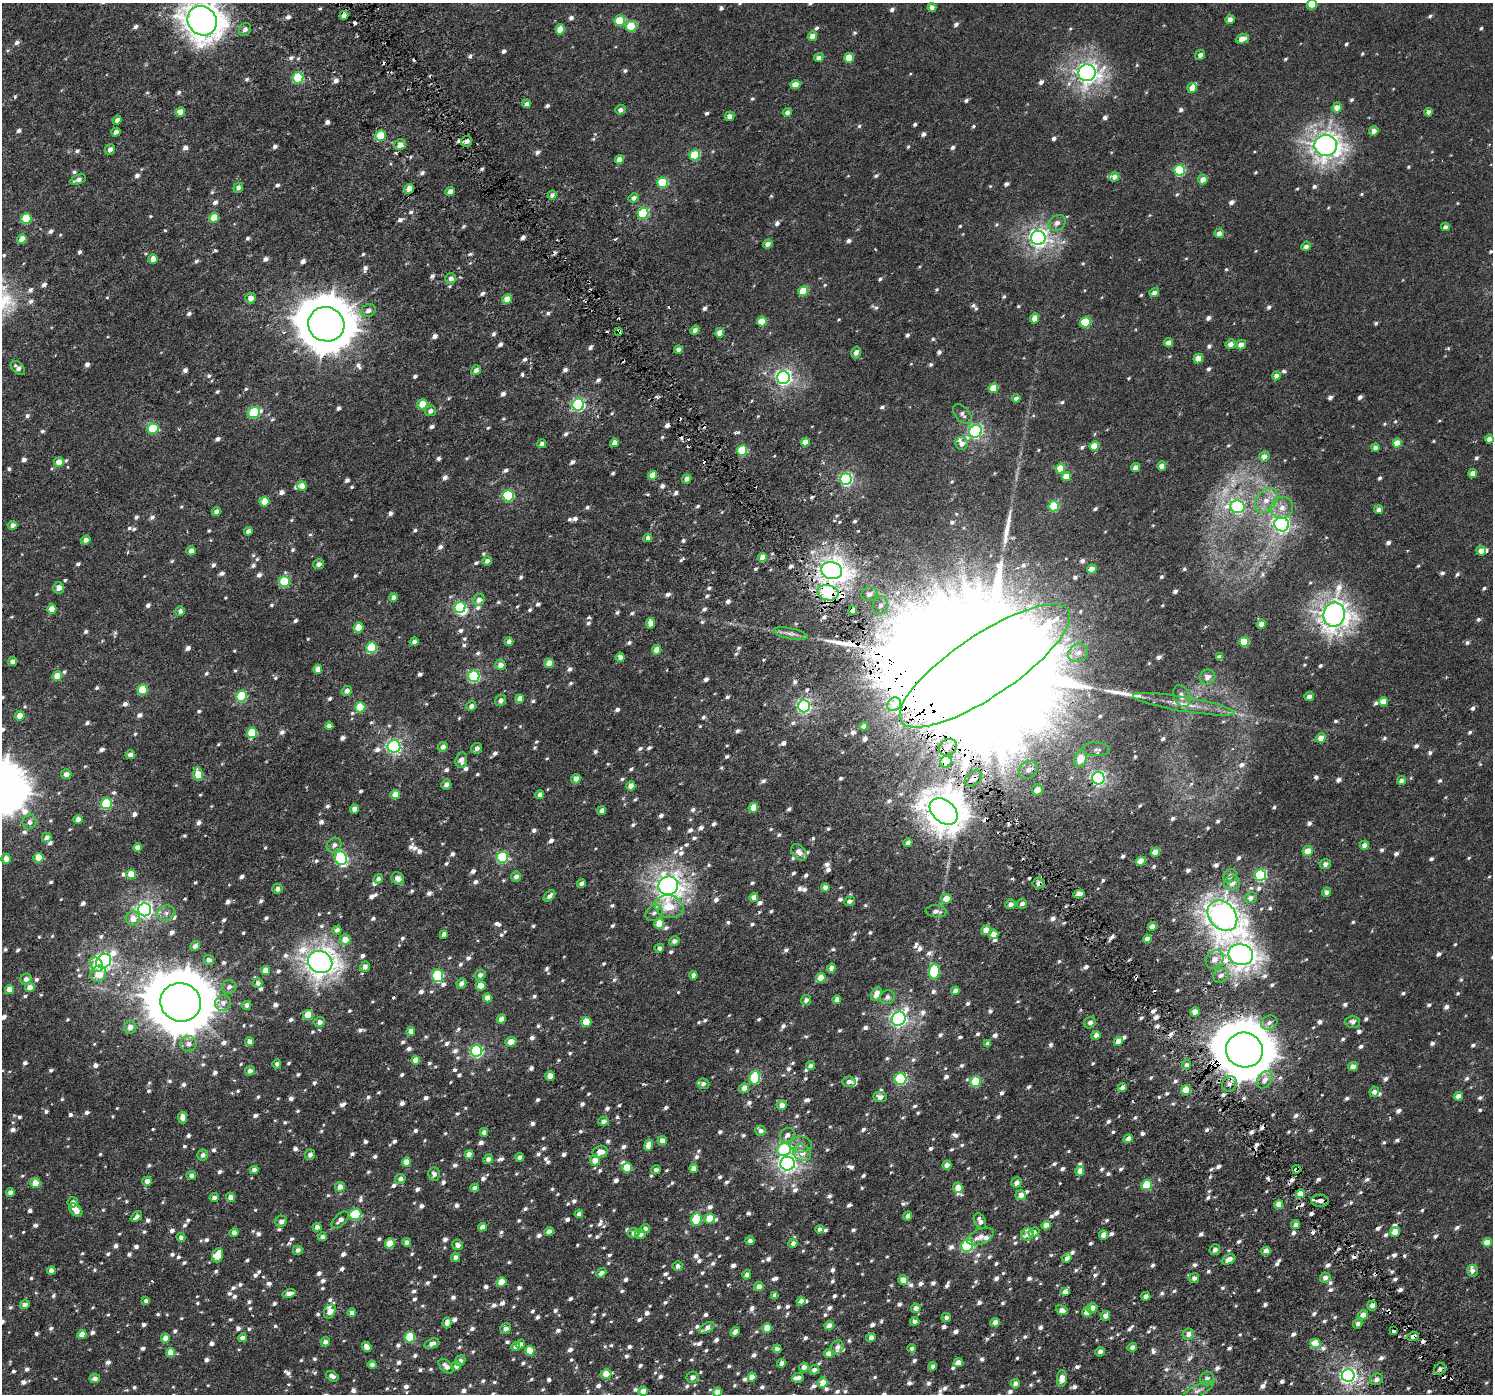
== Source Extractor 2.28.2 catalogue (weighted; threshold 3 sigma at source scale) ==
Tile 6 of 4 x 4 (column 2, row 2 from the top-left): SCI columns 1578-3068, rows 3057-4448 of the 6126 x 6047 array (HDU 1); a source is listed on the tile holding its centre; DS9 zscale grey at full resolution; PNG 1495 x 1396 px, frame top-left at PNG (2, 3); each listed source drawn as its Kron ellipse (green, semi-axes under 4 px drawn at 4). Shown black and unused: <1% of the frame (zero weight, under 3 of 6 exposures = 5% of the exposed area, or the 3 px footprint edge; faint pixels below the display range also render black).
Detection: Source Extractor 2.28.2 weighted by HDU 2 'WHT'; one run over the whole footprint, this tile lists its part. Background 4.68e-04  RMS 0.0013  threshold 0.00517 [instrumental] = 3 sigma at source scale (4.09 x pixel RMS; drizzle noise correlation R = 1.36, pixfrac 0.8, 0.0396/0.0396 arcsec/px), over >= 5 px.
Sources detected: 1713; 1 too faint to see at this stretch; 2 inside a brighter object's white glare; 26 cosmic-ray / hot-pixel residue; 3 long thin detections or spike segments (spike, bleed or trail) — neither listed nor drawn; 27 inside a brighter listed object's ellipse — not listed separately; of the other 1654, all 500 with FLUX_AUTO >= 0.504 (the completeness limit of this list) listed and drawn (1154 fainter detections not listed), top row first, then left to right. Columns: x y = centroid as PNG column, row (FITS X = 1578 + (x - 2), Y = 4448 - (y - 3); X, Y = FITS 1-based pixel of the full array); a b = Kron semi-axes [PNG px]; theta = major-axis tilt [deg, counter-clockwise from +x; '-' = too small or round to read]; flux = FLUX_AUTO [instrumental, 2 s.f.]
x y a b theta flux
1312 4 5 5 - 2.8
932 7 4 4 - 0.95
344 15 4 4 - 0.73
1230 19 4 4 - 0.81
202 21 15 14 - 180
619 21 5 5 - 3.8
631 26 5 5 - 5
245 29 7 5 58 0.52
560 29 5 4 - 1.6
812 36 5 4 - 1.1
1242 39 7 4 22 1.4
1200 55 5 4 - 0.54
819 58 5 4 - 0.58
849 58 5 4 - 2.3
1087 73 9 8 - 68
298 78 5 5 - 7.7
795 85 5 4 - 1.5
1192 88 5 5 - 0.84
527 104 4 4 - 0.65
1337 108 5 4 - 1.1
620 110 5 4 - 0.53
180 112 5 4 - 0.89
787 112 4 4 - 0.54
1428 112 4 4 - 0.54
729 116 5 4 - 0.64
117 120 4 4 - 0.51
1374 131 5 4 - 0.88
116 132 4 4 - 0.64
381 136 5 5 - 4.5
467 141 6 5 - 0.64
400 145 6 5 - 1.1
1326 145 11 10 - 89
110 149 5 4 - 0.65
695 155 5 5 - 6.6
619 159 4 4 - 1
1179 170 5 5 - 8.7
1114 177 5 4 - 0.7
78 179 8 4 20 0.51
1203 179 5 4 - 0.98
662 183 5 5 - 6.7
238 188 5 4 - 0.57
409 189 5 4 - 2.3
450 191 5 4 - 0.65
552 195 5 4 - 0.52
634 198 5 4 - 0.53
643 213 5 5 - 9.3
26 218 5 5 - 3.9
214 218 5 5 - 3.1
1057 223 9 7 39 0.72
1445 227 4 4 - 0.52
1219 233 5 4 - 0.71
1038 238 7 7 - 52
22 239 5 4 - 1.3
768 244 5 4 - 0.67
1306 246 5 4 - 0.52
153 259 5 4 - 1
451 279 5 5 - 0.62
803 291 5 5 - 3.8
1154 293 5 4 - 0.57
250 298 5 5 - 0.91
507 299 5 4 - 1.6
368 310 7 6 - 0.66
1035 318 5 4 - 1
762 321 5 4 - 2.8
1085 322 5 5 - 6.4
326 324 18 17 - 490
695 330 5 4 - 0.59
618 331 4 3 - 1.2
720 333 4 4 - 1.4
1168 343 4 4 - 0.73
1230 344 5 4 - 0.98
1241 345 5 4 - 0.94
678 350 4 4 - 0.66
856 352 6 4 76 0.77
1198 359 5 4 - 1.5
18 368 8 5 -44 0.63
476 370 5 4 - 0.6
1276 376 4 4 - 0.8
783 378 6 6 - 37
993 388 5 4 - 2.2
1016 398 4 4 - 0.56
422 404 5 5 - 2.7
578 405 6 6 - 17
431 411 6 5 - 0.56
254 412 6 5 - 7.8
962 414 12 7 -48 0.55
153 429 5 5 - 6.1
975 431 7 6 - 24
1489 439 4 4 - 0.71
805 442 4 4 - 1.6
614 443 4 4 - 0.96
961 443 6 6 - 0.66
1397 443 4 4 - 1.8
542 444 4 4 - 0.53
1094 446 5 4 - 2.5
1375 447 4 4 - 0.57
742 450 5 5 - 4.8
1264 456 5 5 - 0.79
59 462 5 5 - 1.5
1162 466 4 4 - 1.2
1060 468 5 4 - 2
1135 468 5 4 - 0.71
1473 473 4 4 - 1.1
652 475 4 4 - 1.4
1066 477 4 4 - 1.7
687 479 5 4 - 0.59
846 479 6 5 - 20
302 486 5 4 - 0.95
508 496 6 5 - 10
1266 500 14 9 50 1.6
264 501 5 5 - 1.9
1054 506 5 5 - 7.1
1238 507 7 6 - 21
1282 508 11 10 - 1.3
1379 510 4 4 - 0.56
216 511 4 4 - 0.69
1282 524 7 7 - 30
12 525 5 4 - 0.57
248 531 4 4 - 0.65
648 538 4 4 - 0.65
86 540 5 4 - 0.56
191 551 5 4 - 0.74
1481 551 5 4 - 1.1
763 557 4 4 - 1.6
487 561 5 4 - 0.54
318 564 5 5 - 0.61
1092 569 5 4 - 1.3
832 571 10 8 -14 88
284 582 5 5 - 5.9
59 588 5 5 - 0.81
828 593 10 7 -15 19
869 594 8 7 - 0.69
393 597 4 4 - 0.73
479 600 6 5 - 0.74
880 605 9 7 80 0.63
460 607 6 5 - 11
52 609 5 4 - 1.8
180 611 5 4 - 0.6
853 611 5 4 - 1
1334 614 12 10 76 110
650 623 5 4 - 1.1
1261 624 4 4 - 0.91
358 628 5 4 - 2.9
791 634 18 5 -11 0.6
414 642 4 4 - 0.52
509 642 4 4 - 0.72
1244 642 5 5 - 4
372 648 5 5 - 8.6
656 650 5 4 - 1.4
1078 653 10 8 33 0.86
620 657 4 4 - 0.72
1219 657 4 4 - 0.58
13 662 4 4 - 0.7
549 663 5 4 - 1.6
500 665 5 5 - 0.9
985 666 100 31 34 23000
318 669 4 4 - 1.2
57 676 5 4 - 2
474 676 6 5 - 13
1207 677 8 7 - 0.8
143 690 5 5 - 4.8
347 691 5 4 - 0.66
242 696 5 5 - 8
1182 696 12 8 -65 0.67
1309 696 4 4 - 0.71
520 699 4 4 - 1.1
501 700 6 5 - 0.55
1383 702 4 4 - 1.7
894 704 7 6 - 1.1
1184 704 52 7 -10 2.3
471 706 5 4 - 0.54
804 706 6 6 - 25
360 707 5 5 - 5
20 716 5 4 - 1.3
329 726 4 4 - 0.7
864 726 4 4 - 0.55
252 733 5 5 - 5.5
1321 738 5 4 - 1.2
394 746 6 6 - 24
443 747 5 4 - 0.68
948 747 9 8 - 1.2
477 748 6 5 - 0.54
1096 749 14 6 -3 0.56
130 755 5 4 - 0.63
1080 759 8 6 71 2.3
461 760 8 6 85 0.8
946 762 6 5 - 3.1
1028 770 10 8 41 0.75
66 774 5 5 - 0.71
198 774 6 5 - 2.5
973 778 9 7 37 1
1098 778 6 6 - 24
576 779 5 4 - 1
1401 781 5 4 - 0.53
446 785 5 5 - 0.67
631 786 4 4 - 1.1
1037 790 5 5 - 1.2
395 794 4 4 - 1.6
540 795 4 4 - 0.61
107 804 5 5 - 8.4
753 808 5 4 - 1.9
354 809 4 4 - 0.87
602 811 4 4 - 0.66
944 811 16 11 -41 180
78 820 4 4 - 1
29 822 7 6 - 0.54
47 837 5 4 - 0.55
908 843 4 4 - 0.62
334 845 8 7 - 0.53
1364 845 5 4 - 0.79
138 848 4 4 - 1.1
1308 851 5 5 - 1.6
799 852 9 6 -49 0.77
1155 852 5 4 - 1.4
502 857 5 5 - 11
39 858 5 5 - 2.9
341 858 7 6 - 15
6 859 5 5 - 1.1
1141 861 5 4 - 1.9
1325 864 5 5 - 0.6
131 874 5 5 - 2.4
1260 875 6 5 - 15
1230 876 7 6 - 0.55
516 877 5 5 - 0.53
378 879 5 4 - 0.52
398 879 7 5 -39 0.75
581 883 4 4 - 0.56
1039 883 6 5 - 0.81
1232 883 8 7 - 0.83
668 886 10 9 - 79
825 887 4 4 - 0.91
277 889 5 5 - 0.54
1327 892 4 4 - 0.59
1079 894 6 4 6 1.6
549 896 7 4 44 0.54
754 898 4 4 - 1
1251 898 6 5 - 0.65
946 899 5 5 - 1.3
849 901 5 4 - 0.51
1010 904 5 5 - 0.58
1022 904 5 4 - 0.53
669 906 14 11 -15 3
145 910 6 6 - 38
936 911 10 6 -5 0.62
166 913 9 7 18 0.54
654 913 9 7 40 0.52
1222 916 17 13 -48 120
133 918 7 7 - 1.1
659 923 5 5 - 2.5
1152 927 4 4 - 0.86
337 930 4 4 - 0.6
986 930 5 4 - 1.4
444 934 4 4 - 0.5
993 934 5 5 - 1.4
345 939 5 5 - 1.3
1147 939 4 4 - 0.89
674 941 5 4 - 0.58
195 946 5 4 - 0.51
659 948 5 4 - 0.56
1241 955 12 10 -11 100
1215 959 10 8 48 1
209 960 5 5 - 0.56
104 961 8 6 40 35
320 962 12 11 - 110
96 965 7 6 - 1.6
365 967 5 5 - 0.65
831 968 5 4 - 0.73
266 970 5 4 - 1.5
934 972 8 5 86 6.9
98 974 8 7 - 2
438 975 6 5 - 8.1
480 975 5 5 - 0.51
693 975 4 4 - 0.76
1221 975 8 7 - 0.61
821 978 5 4 - 1.8
26 979 6 5 - 0.61
258 983 5 5 - 0.53
461 984 5 4 - 0.71
481 985 5 5 - 1.2
30 987 5 4 - 1.2
229 987 7 7 - 0.51
9 989 4 4 - 1.3
955 991 4 4 - 0.86
876 994 7 5 65 1.2
887 997 7 7 - 0.51
487 998 4 4 - 1.4
837 999 4 4 - 0.82
806 1000 5 5 - 0.56
181 1002 20 19 - 900
223 1003 8 7 - 0.63
247 1005 4 4 - 0.55
1195 1012 4 4 - 1.2
308 1015 5 5 - 3.5
501 1019 5 4 - 0.88
899 1019 7 6 - 38
319 1022 5 5 - 0.61
586 1022 5 5 - 3.5
1353 1022 7 6 - 0.54
1090 1023 6 5 - 0.57
1269 1023 8 7 - 0.62
130 1027 6 6 - 0.95
411 1031 4 4 - 1
1096 1035 4 4 - 0.76
1118 1041 5 4 - 1.2
250 1042 4 4 - 0.96
511 1042 6 4 17 1.3
188 1044 8 8 - 0.78
987 1044 4 4 - 0.67
1244 1050 18 17 - 550
476 1051 6 5 - 16
416 1060 4 4 - 1.3
277 1064 4 4 - 0.52
1187 1065 5 4 - 0.51
810 1066 4 4 - 0.53
1353 1066 5 4 - 0.68
250 1071 5 5 - 0.6
550 1076 4 4 - 1.4
755 1078 7 5 76 8.1
900 1079 6 5 - 11
1265 1080 9 7 56 0.86
976 1081 5 5 - 5.8
849 1082 7 5 4 0.57
703 1084 6 5 - 0.6
1229 1084 8 7 - 0.63
744 1088 5 5 - 1.2
1122 1088 5 4 - 0.57
1186 1090 5 4 - 2.3
1374 1092 5 4 - 0.51
1458 1096 4 4 - 1.1
880 1097 6 5 - 0.63
782 1105 5 4 - 1.1
183 1118 6 4 -81 0.97
603 1121 5 4 - 0.52
761 1131 5 5 - 0.59
484 1132 4 4 - 0.58
787 1135 8 6 43 0.67
1128 1139 5 4 - 0.78
662 1141 4 4 - 1
648 1145 5 4 - 1.6
801 1145 11 8 -1 0.7
784 1150 7 6 - 8.2
600 1152 7 6 - 1.1
802 1153 9 8 - 1.1
469 1154 4 4 - 1.3
203 1155 5 5 - 0.53
310 1155 5 5 - 0.51
520 1157 4 4 - 0.57
488 1159 5 4 - 0.59
595 1160 5 5 - 1.3
406 1162 4 4 - 1.4
788 1164 7 7 - 43
947 1165 4 4 - 1.2
627 1168 5 5 - 2.8
694 1169 4 4 - 1.1
1296 1169 4 4 - 0.83
254 1170 4 4 - 0.67
656 1170 4 4 - 0.53
1080 1171 5 4 - 1
434 1174 6 6 - 0.62
191 1175 4 4 - 0.57
400 1179 5 5 - 0.63
147 1181 5 4 - 0.78
35 1183 5 5 - 1.7
1016 1183 5 5 - 0.65
1147 1185 5 5 - 4.4
340 1187 5 5 - 0.99
474 1188 4 4 - 0.64
958 1188 5 4 - 2.2
10 1192 4 4 - 0.76
1300 1194 4 4 - 1.7
1021 1195 5 5 - 1.1
231 1197 4 4 - 0.95
214 1198 4 4 - 0.53
1320 1201 9 6 -4 0.79
73 1202 5 5 - 0.6
1279 1204 4 4 - 1.4
76 1210 8 5 -45 1.4
355 1214 6 5 - 6.8
579 1214 4 4 - 0.58
908 1216 5 4 - 0.56
136 1217 6 4 43 0.52
696 1219 6 5 - 5.9
709 1219 5 5 - 2.5
340 1220 10 5 44 0.67
281 1221 6 5 - 0.65
980 1221 8 5 -64 0.81
1046 1225 4 4 - 0.98
1295 1225 5 4 - 0.56
317 1227 4 4 - 0.58
482 1227 4 4 - 0.99
645 1229 4 4 - 0.63
819 1229 4 4 - 0.55
549 1231 4 4 - 0.58
1034 1232 5 4 - 0.52
1395 1232 5 4 - 1.4
234 1233 4 4 - 0.66
633 1233 6 5 - 0.61
640 1234 5 5 - 0.62
1028 1234 6 6 - 0.65
1104 1235 4 4 - 1.2
181 1237 4 4 - 0.53
322 1237 4 4 - 0.6
981 1237 14 7 23 0.97
750 1241 4 4 - 0.56
407 1242 4 4 - 0.58
1487 1242 4 4 - 1.5
390 1243 5 5 - 2.1
793 1243 5 4 - 0.6
458 1245 5 5 - 0.66
967 1246 6 6 - 14
298 1250 5 4 - 0.55
1215 1250 5 5 - 0.59
1266 1251 4 4 - 1
218 1255 7 5 67 2.5
455 1257 4 4 - 0.57
1067 1258 5 4 - 0.59
1229 1259 7 4 25 1.2
678 1266 5 4 - 0.54
51 1270 4 4 - 0.82
1472 1271 6 5 - 0.78
601 1273 5 4 - 0.67
747 1275 5 4 - 0.51
1325 1277 5 5 - 0.7
1194 1278 5 5 - 0.64
903 1280 5 4 - 1.5
502 1282 5 4 - 2
759 1286 5 4 - 0.73
1065 1292 5 4 - 0.78
289 1293 6 4 15 0.79
775 1295 4 4 - 0.72
1146 1296 4 4 - 0.7
146 1301 4 4 - 0.54
801 1301 4 4 - 0.6
25 1305 5 4 - 0.53
1372 1306 5 4 - 0.67
916 1308 5 5 - 0.79
1092 1308 5 5 - 0.99
1062 1310 6 4 -23 0.74
330 1311 7 5 60 1
1087 1312 4 4 - 1.3
352 1313 4 4 - 0.67
1363 1315 5 4 - 1.1
1105 1316 5 4 - 0.79
946 1317 5 4 - 0.53
915 1321 4 4 - 0.55
995 1322 4 4 - 1
447 1323 5 4 - 0.64
1358 1324 5 4 - 0.54
829 1326 4 4 - 1.2
707 1328 8 4 32 0.77
767 1328 5 4 - 2
506 1329 6 5 - 0.58
1394 1331 4 3 - 1.1
735 1332 5 4 - 0.77
1188 1334 6 5 - 0.84
82 1335 4 4 - 1.3
1413 1336 6 4 17 0.55
410 1337 5 5 - 5.4
165 1338 4 4 - 1.3
242 1338 4 4 - 0.63
871 1338 5 4 - 0.91
325 1342 5 4 - 0.61
1315 1343 5 4 - 3.3
432 1344 7 5 19 0.59
520 1344 5 4 - 0.51
367 1347 5 4 - 0.9
516 1347 4 4 - 0.85
837 1347 7 6 - 0.53
1132 1347 4 4 - 0.61
912 1348 4 4 - 0.53
777 1349 4 4 - 0.55
530 1351 5 5 - 2.1
171 1352 4 4 - 1.6
1100 1352 5 4 - 0.54
828 1354 4 4 - 0.99
460 1361 5 5 - 0.51
782 1363 4 4 - 0.6
958 1363 5 4 - 1.2
372 1365 4 4 - 0.62
446 1366 9 5 -43 0.77
456 1366 5 4 - 0.57
933 1366 4 4 - 0.54
804 1367 5 4 - 0.76
1440 1369 6 5 - 0.51
814 1370 5 4 - 0.55
606 1374 5 4 - 1.8
1348 1375 6 6 - 43
332 1376 7 4 -31 0.53
692 1377 6 5 - 0.53
752 1377 4 4 - 1.3
95 1378 5 4 - 0.6
798 1378 5 5 - 0.55
1062 1378 8 5 86 1.1
1207 1379 7 7 - 0.6
1377 1379 7 5 27 0.53
823 1383 5 5 - 1.3
1015 1384 5 4 - 0.61
1198 1390 17 5 28 0.57
643 1391 4 4 - 1.1
717 1392 4 4 - 1.3
Overlapping masked pixels (flux is a lower limit): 16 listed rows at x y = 344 15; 618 331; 832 571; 828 593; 853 611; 985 666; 946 762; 1028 770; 973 778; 944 811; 1039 883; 1244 1050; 1296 1169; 1320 1201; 1394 1331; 1413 1336
Isophote crosses this tile's border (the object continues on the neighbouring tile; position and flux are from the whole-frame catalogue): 4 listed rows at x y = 1312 4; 202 21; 1198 1390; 717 1392